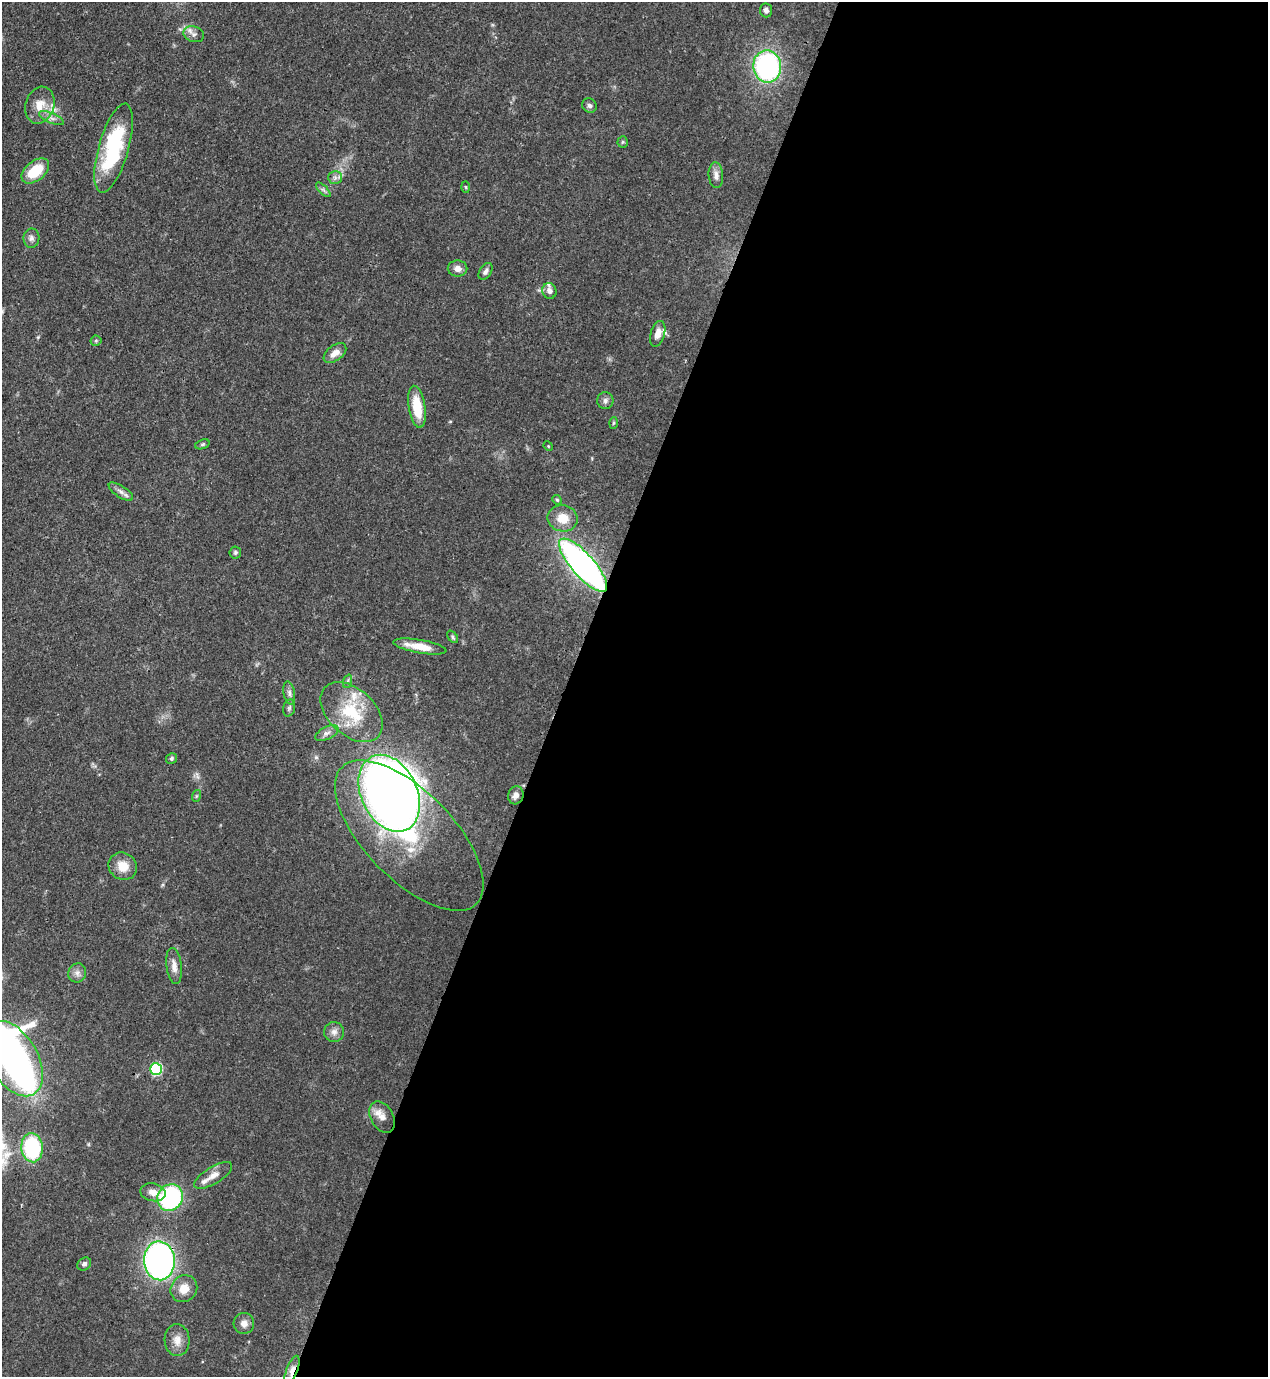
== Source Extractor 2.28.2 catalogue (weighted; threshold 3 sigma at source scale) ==
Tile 12 of 4 x 4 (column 4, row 3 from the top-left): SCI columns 4151-5416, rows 1416-2790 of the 5638 x 5579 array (HDU 1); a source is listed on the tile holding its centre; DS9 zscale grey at full resolution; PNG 1270 x 1379 px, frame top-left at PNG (2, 2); each listed source drawn as its Kron ellipse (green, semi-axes under 4 px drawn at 4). Shown black and unused: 56% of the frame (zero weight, under 3 of 4 exposures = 7% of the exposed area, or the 3 px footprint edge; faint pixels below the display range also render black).
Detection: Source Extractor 2.28.2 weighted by HDU 2 'WHT'; one run over the whole footprint, this tile lists its part. Background 0.0515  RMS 0.0033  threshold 0.015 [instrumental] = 3 sigma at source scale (4.5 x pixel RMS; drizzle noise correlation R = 1.50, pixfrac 1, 0.05/0.05 arcsec/px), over >= 5 px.
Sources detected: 65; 1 inside a brighter object's white glare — neither listed nor drawn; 5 inside a brighter listed object's ellipse — not listed separately; the other 59 listed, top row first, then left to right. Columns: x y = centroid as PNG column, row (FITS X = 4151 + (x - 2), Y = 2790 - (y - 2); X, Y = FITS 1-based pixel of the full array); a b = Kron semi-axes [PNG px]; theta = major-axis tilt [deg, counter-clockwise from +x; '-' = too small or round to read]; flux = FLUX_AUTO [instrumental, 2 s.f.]
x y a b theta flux
766 10 7 6 - 1.2
194 34 10 7 -20 1.5
767 66 16 14 -81 59
40 105 19 14 73 5.2
589 106 7 7 - 0.91
51 118 13 5 -24 1.5
623 142 5 5 - 0.51
114 148 46 15 74 31
35 171 16 9 39 11
716 175 13 7 -86 1.8
335 177 7 6 - 1.1
466 187 6 4 -88 0.39
323 190 9 3 -45 0.72
31 238 9 8 - 1.3
458 268 10 8 0 2.1
486 271 9 6 56 1.2
549 291 8 7 - 1.6
658 334 13 7 74 2.7
96 341 5 5 - 0.57
335 353 13 7 37 2.6
605 401 8 8 - 1.2
417 407 21 8 -81 9.6
613 423 6 4 87 0.41
202 444 7 4 20 0.6
548 446 5 4 - 0.33
121 492 14 5 -33 1.5
557 500 5 4 - 0.46
563 518 15 13 -11 5.5
235 552 6 5 - 0.65
583 565 34 11 -49 120
453 637 7 4 -51 0.61
420 646 27 6 -10 6.4
348 681 7 4 70 0.67
289 693 11 5 -79 1.3
289 708 9 6 75 0.85
352 712 36 23 -42 17
327 733 12 6 26 1.5
172 758 6 5 - 0.63
389 793 40 28 -64 330
516 795 9 7 73 1.7
196 796 6 3 71 0.42
409 836 96 44 -46 51
123 866 15 13 -33 5
174 966 18 7 -82 2.6
77 973 10 8 71 1.7
334 1032 10 10 - 1.9
13 1059 41 24 -60 260
156 1069 6 6 - 33
382 1117 17 11 -61 3.3
32 1148 14 10 -84 28
213 1175 22 8 32 3.1
153 1192 13 9 -13 2.6
170 1197 14 12 53 44
159 1261 19 15 -86 110
84 1264 7 6 - 1
184 1289 14 13 - 4.4
244 1323 10 10 - 2.1
177 1340 16 12 -86 3.4
292 1371 16 5 70 3.1
Overlapping masked pixels (flux is a lower limit): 3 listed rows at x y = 583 565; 159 1261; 292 1371
Isophote crosses this tile's border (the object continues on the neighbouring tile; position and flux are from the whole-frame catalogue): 1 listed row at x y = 13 1059